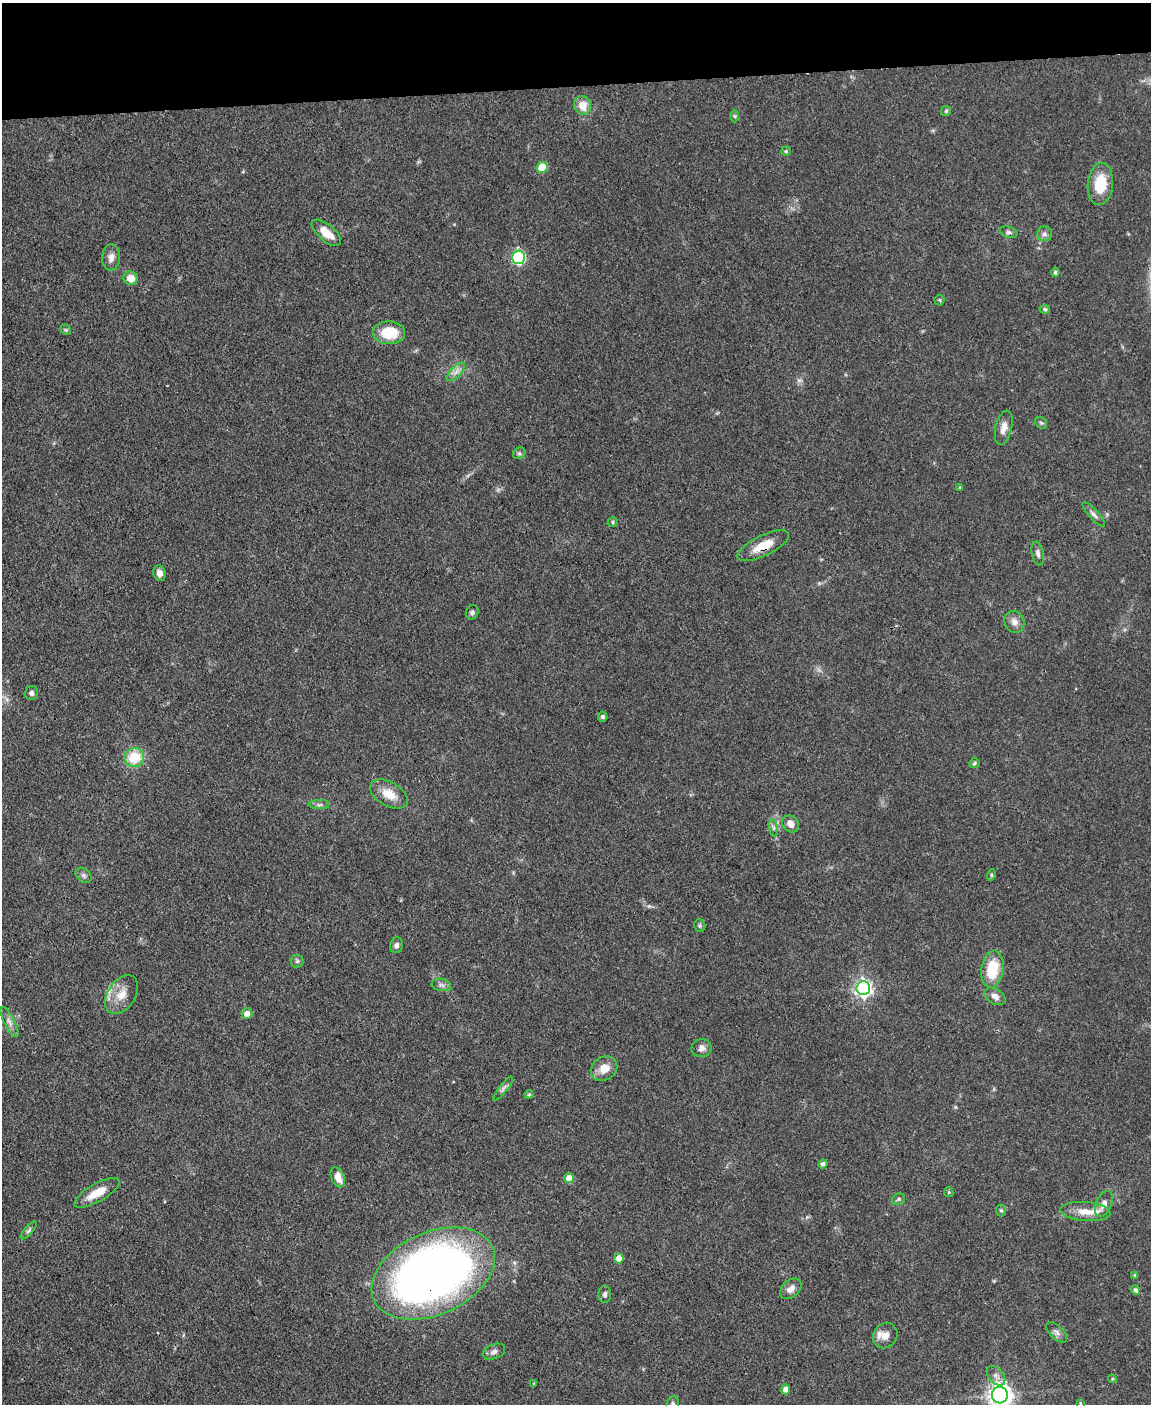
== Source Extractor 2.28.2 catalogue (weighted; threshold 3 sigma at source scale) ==
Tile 3 of 4 x 3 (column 3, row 1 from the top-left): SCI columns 2300-3448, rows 3042-4443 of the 4599 x 4572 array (HDU 1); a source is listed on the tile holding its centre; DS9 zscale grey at full resolution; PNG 1153 x 1406 px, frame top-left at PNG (2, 3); each listed source drawn as its Kron ellipse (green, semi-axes under 4 px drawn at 4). Shown black and unused: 6% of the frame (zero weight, under 3 of 4 exposures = <1% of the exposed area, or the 3 px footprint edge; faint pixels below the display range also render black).
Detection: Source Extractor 2.28.2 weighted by HDU 2 'WHT'; one run over the whole footprint, this tile lists its part. Background 0.142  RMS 0.0052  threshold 0.0234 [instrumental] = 3 sigma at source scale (4.5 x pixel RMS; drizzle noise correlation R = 1.50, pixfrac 1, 0.05/0.05 arcsec/px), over >= 5 px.
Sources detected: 83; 1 too faint to see at this stretch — neither listed nor drawn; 3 inside a brighter listed object's ellipse — not listed separately; the other 79 listed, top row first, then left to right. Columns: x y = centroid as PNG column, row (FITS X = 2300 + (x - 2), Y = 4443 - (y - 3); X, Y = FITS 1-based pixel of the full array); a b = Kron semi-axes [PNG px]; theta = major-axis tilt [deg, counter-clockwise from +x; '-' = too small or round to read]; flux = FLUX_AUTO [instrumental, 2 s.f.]
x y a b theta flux
583 105 9 8 - 7.5
946 111 5 5 - 0.77
735 116 6 4 -89 0.77
786 151 4 4 - 0.88
542 167 5 5 - 17
1100 184 21 12 84 16
1009 232 9 5 -16 1.3
326 233 18 8 -40 7.8
1044 234 7 7 - 1.9
111 257 13 9 86 3.3
518 257 6 6 - 86
1055 272 4 4 - 1.2
130 278 7 6 - 6.3
939 300 5 5 - 0.7
1045 309 5 4 - 0.85
66 330 6 4 -44 0.79
389 333 16 11 -1 19
456 372 12 5 45 2.7
1041 423 6 5 - 1
1004 428 17 8 77 4.6
519 453 6 5 - 1.1
960 487 4 3 - 0.54
1094 514 16 5 -48 2
613 522 5 4 - 0.71
763 546 28 10 26 10
1038 554 12 6 -78 2
159 573 8 6 -75 2.6
472 612 7 6 - 1.5
1014 622 11 9 -68 3.7
31 693 7 6 - 1.7
603 717 5 4 - 1.4
134 757 10 9 - 16
974 763 5 4 - 1.1
389 794 20 12 -30 9
319 805 10 4 1 1.5
791 824 9 7 -44 4.1
773 828 8 4 -82 1.2
84 875 9 6 -41 1.6
991 875 6 4 73 0.72
700 925 6 5 - 0.85
396 945 8 6 73 1.6
297 961 6 6 - 1.1
992 969 19 11 81 20
441 985 10 6 -10 1.8
863 988 7 6 - 190
122 995 21 14 57 8.6
995 996 11 7 -31 3.1
247 1014 5 5 - 4.4
9 1022 17 5 -63 2.8
702 1048 10 9 - 2.8
604 1068 14 11 33 6.8
503 1088 15 3 51 1.4
529 1094 4 4 - 0.65
823 1164 4 4 - 1.6
338 1177 10 6 -68 5.8
569 1178 5 5 - 6.5
949 1192 5 4 - 0.69
97 1193 25 9 29 9.8
898 1199 7 5 22 1.1
1104 1204 14 7 67 3.7
1001 1210 6 5 - 0.85
1085 1211 25 9 -4 7.5
29 1230 11 4 49 1.3
619 1258 5 4 - 5.4
433 1273 65 41 24 430
1135 1275 4 3 - 0.72
791 1289 12 8 43 3.7
1136 1290 5 4 - 1.4
605 1294 9 6 89 1.5
1057 1332 13 6 -43 2.1
885 1336 13 11 49 4.2
494 1352 12 7 21 2.3
996 1376 11 7 -48 2.9
1112 1379 4 3 - 0.63
534 1384 4 3 - 0.6
786 1390 5 4 - 2.7
1000 1395 8 8 - 390
1080 1403 3 3 - 0.38
672 1404 8 6 70 1.3
Overlapping masked pixels (flux is a lower limit): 2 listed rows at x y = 763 546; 433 1273
Isophote crosses this tile's border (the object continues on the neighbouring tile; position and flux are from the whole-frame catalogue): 2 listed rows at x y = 1000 1395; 672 1404